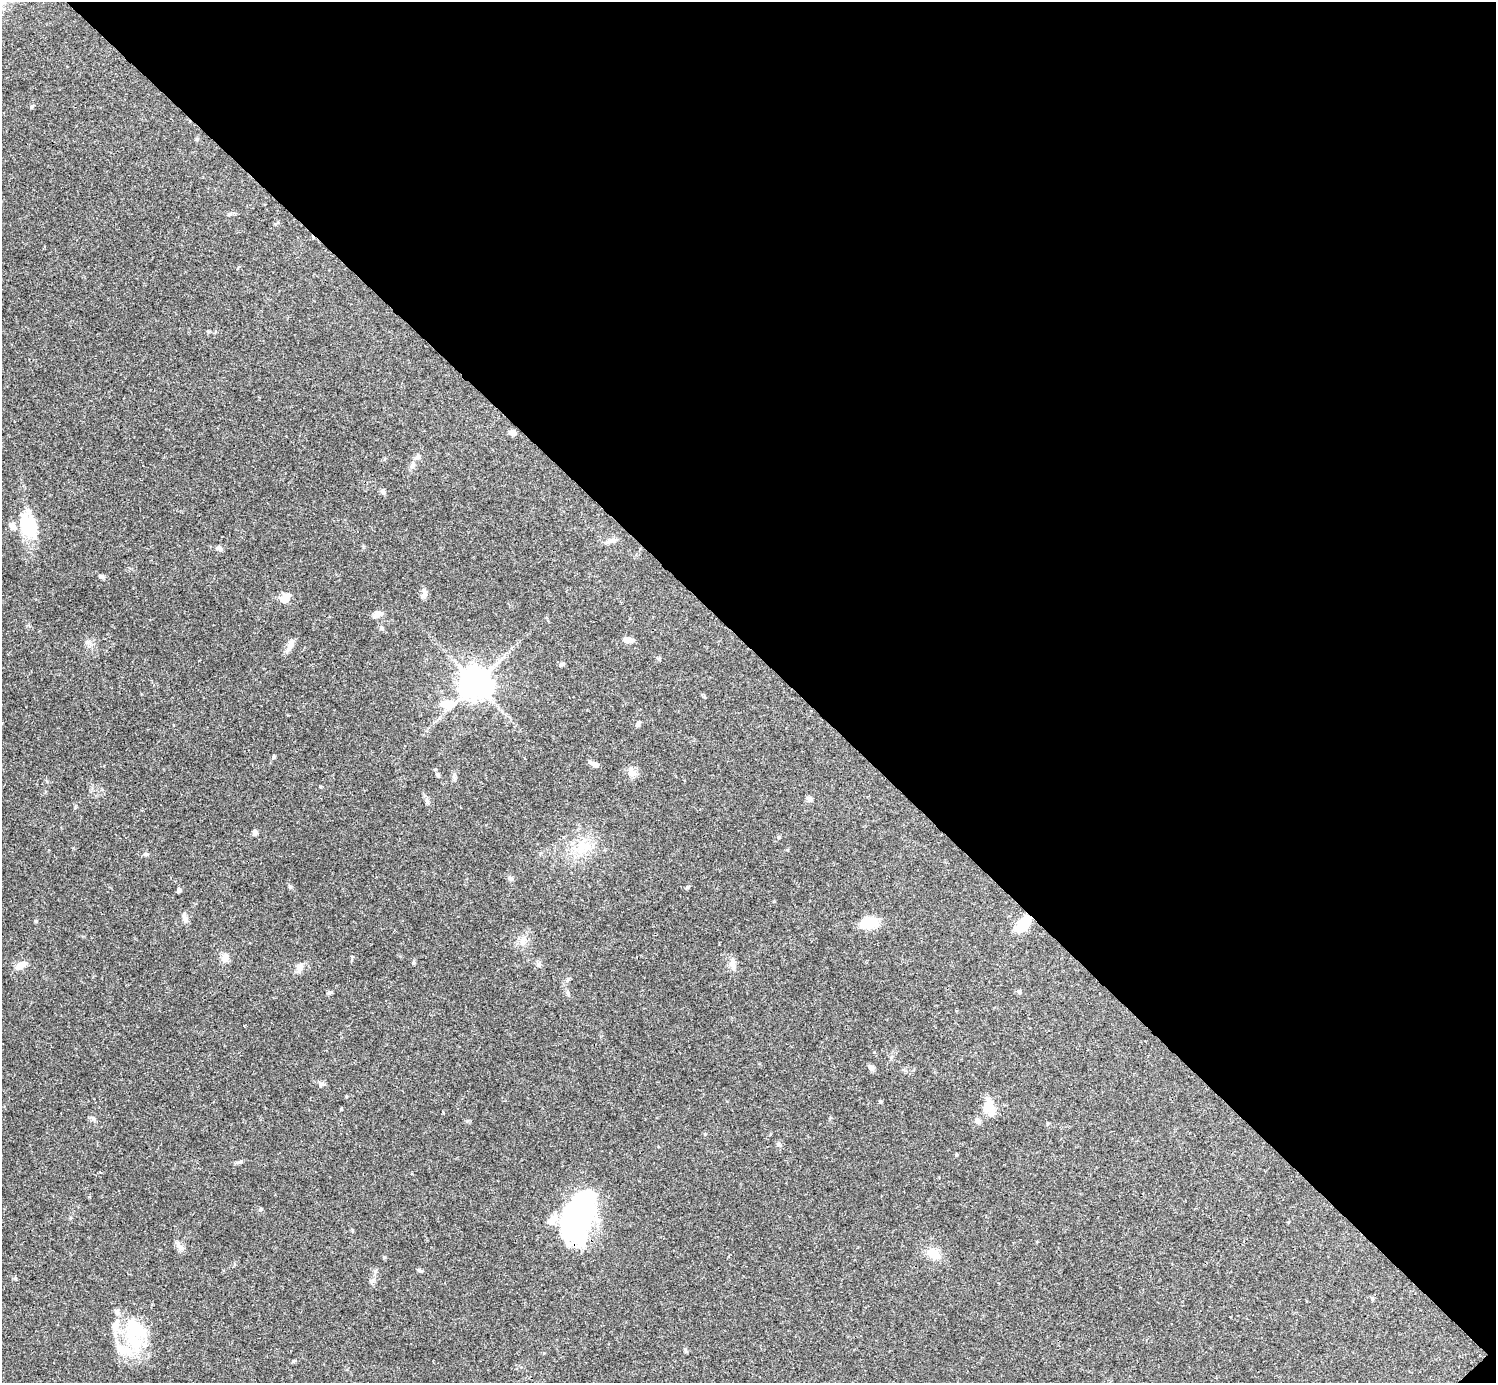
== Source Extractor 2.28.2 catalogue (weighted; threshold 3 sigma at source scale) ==
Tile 8 of 4 x 4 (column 4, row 2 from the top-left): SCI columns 4485-5978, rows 2921-4301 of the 5982 x 5981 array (HDU 1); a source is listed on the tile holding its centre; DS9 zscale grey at full resolution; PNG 1498 x 1385 px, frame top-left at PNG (2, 2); no overlay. Shown black and unused: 47% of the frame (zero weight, under 3 of 4 exposures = <1% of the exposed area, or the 3 px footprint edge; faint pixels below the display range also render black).
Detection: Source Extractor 2.28.2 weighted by HDU 2 'WHT'; one run over the whole footprint, this tile lists its part. Background 0.0403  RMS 0.0026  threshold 0.0119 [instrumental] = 3 sigma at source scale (4.5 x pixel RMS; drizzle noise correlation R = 1.50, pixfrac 1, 0.05/0.05 arcsec/px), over >= 5 px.
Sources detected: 67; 3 inside a brighter object's white glare — not listed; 7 inside a brighter listed object's ellipse — not listed separately; the other 57 listed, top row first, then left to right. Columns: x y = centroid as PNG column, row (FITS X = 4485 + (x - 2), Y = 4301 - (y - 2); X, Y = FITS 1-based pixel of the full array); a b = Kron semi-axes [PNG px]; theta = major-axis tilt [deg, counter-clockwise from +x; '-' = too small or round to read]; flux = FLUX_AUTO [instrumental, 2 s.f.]
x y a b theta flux
32 107 5 4 - 0.38
197 139 6 4 19 0.3
229 214 6 5 - 0.46
512 432 9 7 -2 0.91
412 465 12 6 80 1.1
383 491 9 5 -54 0.58
29 525 36 18 -69 11
611 541 8 6 -7 0.83
219 548 8 6 -15 0.93
101 576 8 5 -24 0.67
425 591 12 6 -66 0.98
285 598 10 8 34 3.2
377 614 13 7 27 1.6
382 628 7 5 -22 0.46
627 640 10 6 -6 1.8
290 645 16 7 69 1.8
561 664 7 5 32 0.53
475 683 11 10 - 350
444 704 13 9 -8 3.2
638 724 6 5 - 0.65
274 757 6 5 - 0.39
594 764 12 5 -24 1.2
632 772 13 10 -10 1.8
437 774 6 5 - 0.56
810 799 7 6 - 0.61
255 832 6 5 - 0.78
779 837 6 3 71 0.3
584 846 24 18 9 7.2
146 854 7 5 0 0.46
510 878 8 6 2 0.66
290 887 5 5 - 0.36
179 890 6 4 69 0.59
184 917 16 5 -78 0.99
36 921 4 4 - 0.31
872 921 19 11 -30 3.8
1023 924 21 11 49 6.5
523 941 11 6 45 1.4
225 958 13 9 -84 1.4
413 962 6 4 -73 0.32
539 964 6 6 - 0.61
732 964 16 8 -84 1.7
21 965 14 8 33 2.1
300 967 14 8 76 1.4
329 992 7 5 38 0.47
1019 992 5 5 - 0.45
871 1067 8 6 -49 0.9
320 1084 7 6 - 0.62
880 1101 5 4 - 0.32
989 1108 21 14 -77 4
93 1118 8 5 -61 0.62
977 1120 8 7 - 0.91
578 1216 51 26 72 57
179 1246 9 7 -23 1.2
933 1254 16 11 -38 4
420 1271 7 3 -19 0.39
136 1330 33 24 -8 12
685 1351 9 3 -69 0.31
Overlapping masked pixels (flux is a lower limit): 2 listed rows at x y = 1023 924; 578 1216
Unlisted compact peaks at least as high as the median listed source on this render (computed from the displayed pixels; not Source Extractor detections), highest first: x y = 241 1161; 260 1210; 320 786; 687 887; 15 1278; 956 1155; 75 807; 87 642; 341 1109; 293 1361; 705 1134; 352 957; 659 659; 467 1121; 443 1113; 455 778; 778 1144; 787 850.